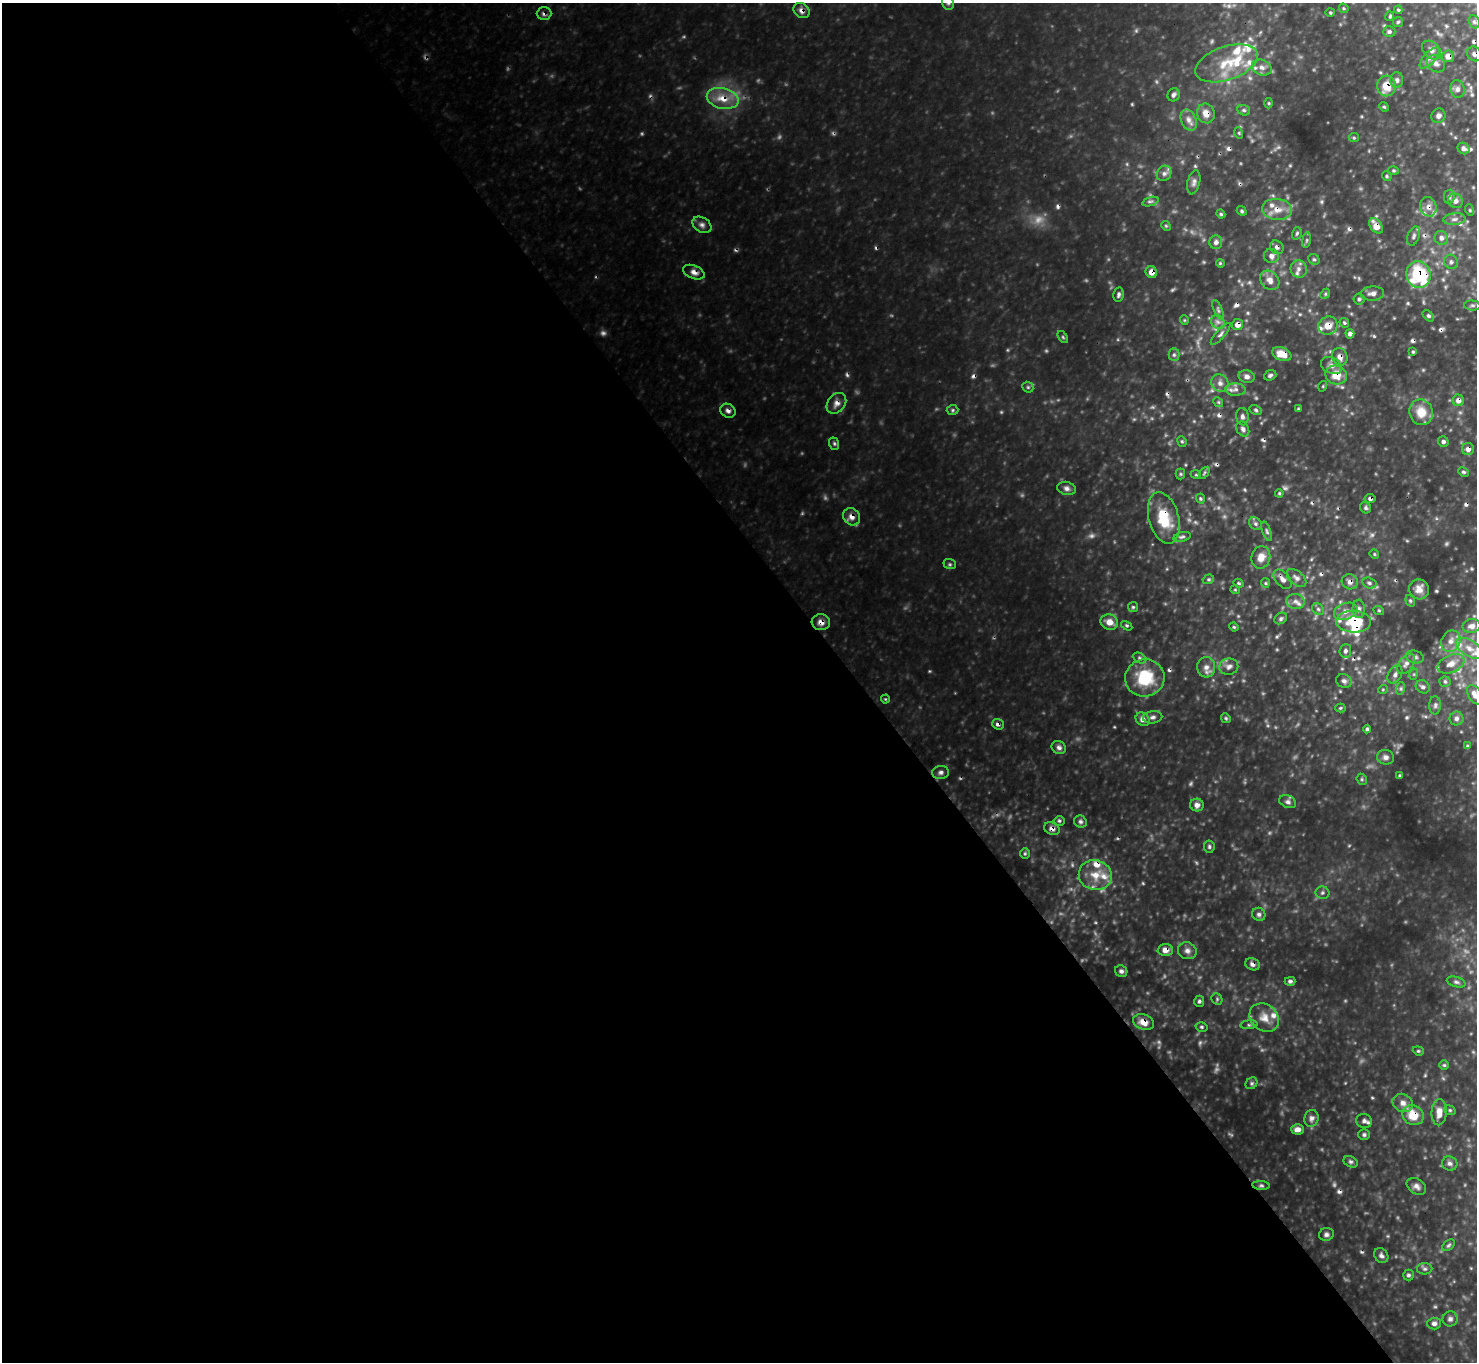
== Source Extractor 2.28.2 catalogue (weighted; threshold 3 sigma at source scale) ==
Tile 9 of 4 x 4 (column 1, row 3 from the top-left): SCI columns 2-1476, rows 1658-3017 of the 5903 x 5897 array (HDU 1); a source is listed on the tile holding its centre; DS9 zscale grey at full resolution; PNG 1479 x 1364 px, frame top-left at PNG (2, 3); each listed source drawn as its Kron ellipse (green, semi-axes under 4 px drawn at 4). Shown black and unused: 58% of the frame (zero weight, under 3 of 4 exposures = <1% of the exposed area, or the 3 px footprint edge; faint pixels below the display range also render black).
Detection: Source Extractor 2.28.2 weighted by HDU 2 'WHT'; one run over the whole footprint, this tile lists its part. Background 0.403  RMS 0.037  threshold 0.166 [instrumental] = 3 sigma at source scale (4.5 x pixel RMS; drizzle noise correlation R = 1.50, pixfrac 1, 0.05/0.05 arcsec/px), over >= 5 px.
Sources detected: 277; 17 too faint to see at this stretch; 21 cosmic-ray / hot-pixel residue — neither listed nor drawn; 19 inside a brighter listed object's ellipse — not listed separately; the other 220 listed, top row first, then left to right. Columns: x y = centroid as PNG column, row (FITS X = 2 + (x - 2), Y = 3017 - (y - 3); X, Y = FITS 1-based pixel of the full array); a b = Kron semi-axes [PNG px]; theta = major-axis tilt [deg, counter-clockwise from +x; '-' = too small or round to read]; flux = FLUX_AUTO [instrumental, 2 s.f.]
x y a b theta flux
948 3 7 5 -74 9
1344 8 5 3 - 4.3
1398 10 4 4 - 4.5
802 11 9 7 -38 19
544 13 7 6 - 11
1330 13 5 3 - 4.2
1390 16 5 4 - 4.9
1398 22 5 5 - 5.7
1474 22 7 5 -68 8.7
1389 32 6 5 - 10
1431 50 11 8 -43 20
1474 54 8 6 -48 17
1448 56 6 6 - 33
1430 58 13 5 48 20
1227 63 32 17 19 120
1436 64 10 8 -38 18
1262 67 10 7 -22 23
1397 80 8 6 -87 14
1386 86 10 9 - 68
1457 89 9 7 -81 16
1174 95 7 6 - 10
723 98 16 10 -14 64
1269 103 5 3 - 4
1384 107 5 4 - 5.3
1244 110 6 5 - 7.3
1206 113 10 8 -67 34
1438 116 7 7 - 14
1189 120 11 7 -65 23
1239 133 6 3 -72 4.7
1354 138 5 4 - 4.7
1463 148 6 5 - 12
1394 170 5 4 - 5.1
1164 173 8 7 - 14
1387 176 5 4 - 5.7
1194 182 12 6 77 14
1449 197 7 5 79 8.4
1455 201 8 7 - 17
1150 202 8 3 19 7.1
1428 207 10 8 -75 22
1277 209 15 10 -6 43
1470 210 5 3 - 4.2
1242 211 5 4 - 6.2
1221 214 4 4 - 4.8
1454 219 11 6 6 14
702 225 10 7 -32 15
1166 226 5 4 - 4.5
1376 226 8 6 -55 49
1297 233 6 4 73 6
1414 236 10 5 71 12
1441 238 7 6 - 17
1306 240 8 4 81 6.2
1216 242 7 6 - 15
1277 247 7 6 - 13
1271 256 7 7 - 18
1314 259 6 5 - 6.3
1451 262 7 6 - 12
1220 263 4 3 - 4.1
1299 269 8 8 - 19
694 272 11 6 -23 20
1151 272 6 5 - 33
1418 275 13 12 - 320
1270 280 11 8 -47 26
1372 293 11 7 3 20
1325 294 5 4 - 5.6
1118 295 7 5 81 9
1359 299 5 5 - 7.5
1472 305 8 5 -5 8.6
1218 310 10 4 -66 8.1
1428 316 7 4 -44 7.5
1184 320 5 4 - 4.3
1218 322 7 6 - 13
1344 323 5 4 - 5.8
1237 325 5 5 - 27
1328 326 10 9 - 40
1221 334 14 4 49 11
1350 334 5 4 - 13
1063 337 7 3 -54 5.1
1413 352 4 4 - 4.9
1282 354 10 6 -21 55
1174 355 6 5 - 7.9
1340 357 9 7 -68 23
1331 365 11 8 -28 21
1270 375 6 5 - 9
1336 375 11 9 -13 62
1247 377 8 6 -15 17
1220 383 9 8 - 21
1323 386 5 3 - 3.4
1028 387 6 5 - 6
1235 390 10 6 -2 18
1458 400 6 5 - 23
1218 402 5 4 - 5
836 403 11 8 51 22
1298 409 4 3 - 4.1
953 410 6 5 - 6.2
1256 410 6 4 -27 6.9
728 411 8 6 -33 14
1421 412 13 11 -71 67
1242 417 9 6 -82 13
1243 429 8 6 -58 12
1182 441 5 4 - 5.3
1443 442 5 5 - 11
834 444 6 5 - 6.5
1468 449 6 6 - 19
1464 472 6 4 -26 6.4
1204 473 7 3 53 5.4
1180 474 5 5 - 5.2
1196 475 5 3 - 3.9
1067 488 9 6 -14 14
1279 493 4 3 - 4.8
1370 498 5 4 - 11
1200 499 5 4 - 6.2
1366 508 6 5 - 7.7
852 517 9 8 - 23
1164 518 26 15 -75 130
1255 524 7 6 - 10
1267 531 10 4 -70 8.3
1182 537 9 4 13 8.9
1374 554 5 4 - 4.1
1261 557 11 9 74 40
950 564 6 5 - 6
1296 578 11 6 -40 16
1208 579 6 4 19 5.8
1283 579 11 6 -49 21
1350 582 8 7 - 21
1238 583 5 3 - 4.6
1265 583 5 4 - 4.6
1369 583 7 5 -17 8.7
1419 589 10 9 - 30
1235 590 5 3 - 3.3
1295 601 9 7 -12 17
1410 601 6 4 -69 6.1
1133 607 5 5 - 5.9
1318 609 6 5 - 8.8
1359 609 9 6 -86 13
1346 611 12 8 19 26
1379 611 5 3 - 3.9
1281 619 7 5 35 7.3
1354 621 17 11 -3 120
821 622 9 8 - 24
1109 622 9 7 -22 37
1127 626 6 3 -30 5.4
1471 626 9 7 10 19
1234 627 4 4 - 4.5
1451 641 11 9 59 27
1469 648 15 8 -33 35
1345 651 7 5 84 12
1415 657 9 6 -15 13
1140 658 7 5 -26 7.4
1406 664 11 7 55 18
1451 664 14 8 24 34
1206 667 10 9 - 24
1229 667 9 8 - 18
1395 674 10 6 61 13
1414 674 5 3 - 4.1
1145 678 20 18 11 180
1344 681 8 6 -26 12
1445 682 5 5 - 6.4
1423 687 7 6 - 11
1401 688 6 4 72 6.8
1383 689 5 3 - 3.4
1475 695 11 6 -58 24
885 699 4 4 - 3.9
1435 705 9 6 89 11
1340 708 5 4 - 4.9
1153 717 10 6 7 12
1226 718 5 4 - 5.4
1456 718 7 7 - 13
1142 719 7 6 - 19
998 724 6 5 - 12
1367 729 4 4 - 7
1467 746 4 3 - 4.3
1059 747 7 6 - 13
1386 757 8 7 - 16
941 772 8 6 2 12
1400 776 3 3 - 5.9
1362 779 6 5 - 5.9
1288 802 9 6 -23 13
1197 805 7 6 - 18
1059 821 5 4 - 6.1
1080 822 6 6 - 9.6
1052 829 8 6 -24 17
1209 847 6 5 - 7.3
1025 853 5 5 - 5.6
1095 875 16 15 - 71
1322 893 7 6 - 8.7
1259 914 7 6 - 10
1165 950 8 6 1 22
1187 951 9 8 - 17
1252 964 7 6 - 15
1121 971 6 5 - 11
1290 981 5 4 - 8.3
1456 982 9 5 -16 9.7
1217 999 6 5 - 5.6
1199 1001 6 5 - 7.3
1264 1018 16 13 -38 45
1144 1022 11 7 -18 39
1249 1025 8 4 6 6.2
1202 1027 6 4 -15 6.4
1418 1051 5 4 - 5.1
1444 1065 5 5 - 5.3
1251 1083 6 5 - 6.3
1403 1103 10 9 - 24
1450 1110 6 4 -22 5.7
1439 1112 13 7 86 36
1413 1115 11 9 -32 74
1312 1118 8 7 - 15
1364 1121 8 7 - 14
1297 1129 6 5 - 21
1364 1135 6 5 - 7.5
1351 1162 7 5 -27 8.4
1450 1163 8 7 - 12
1261 1185 9 4 -5 8
1416 1186 10 7 -33 17
1326 1234 7 6 - 11
1448 1245 7 5 40 6.6
1381 1255 8 6 -55 12
1425 1269 8 5 0 8.7
1408 1275 5 5 - 7.3
1450 1319 7 7 - 12
1434 1323 7 6 - 14
Overlapping masked pixels (flux is a lower limit): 37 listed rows (the first 20) at x y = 802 11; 544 13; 1474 54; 1448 56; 1386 86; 723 98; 1206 113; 1428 207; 1277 209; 1376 226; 1277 247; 694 272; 1151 272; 1418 275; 1237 325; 1328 326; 1282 354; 1340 357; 1331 365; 1336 375
Isophote crosses this tile's border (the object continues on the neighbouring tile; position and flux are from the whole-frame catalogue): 3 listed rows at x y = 948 3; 1474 54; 1475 695